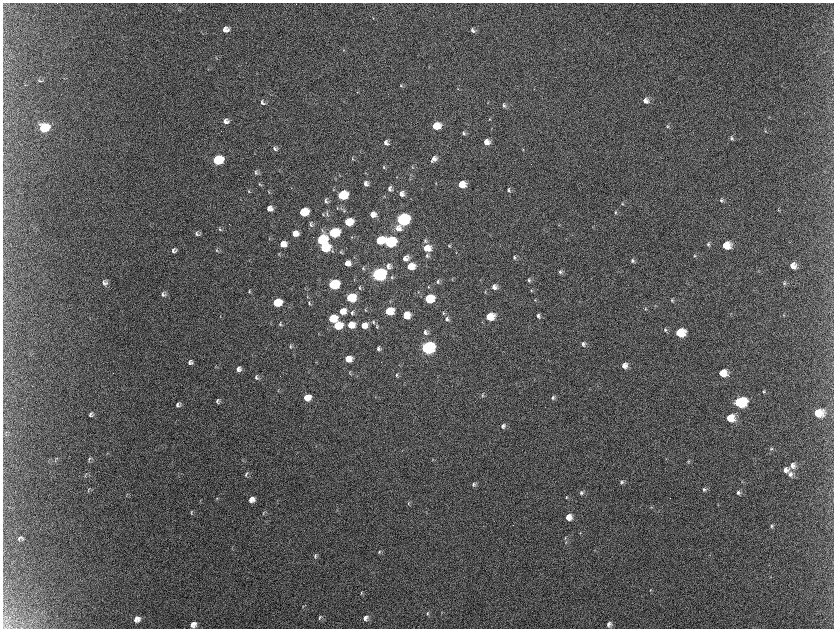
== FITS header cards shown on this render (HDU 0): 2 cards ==
NAXIS1  =                 1663 / length of data axis 1
NAXIS2  =                 1252 / length of data axis 2

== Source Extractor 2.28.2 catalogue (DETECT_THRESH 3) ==
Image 1663 x 1252 px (HDU 0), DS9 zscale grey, zoomed out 1/2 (1 PNG px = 2 x 2 image px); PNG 836 x 630 px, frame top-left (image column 2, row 1251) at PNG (3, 3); no overlay
Background 2220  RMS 34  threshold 103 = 3 sigma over >= 5 px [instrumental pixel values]
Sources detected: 220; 8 cannot appear on this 1/2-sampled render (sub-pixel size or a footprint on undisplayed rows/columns) and are not listed; the other 212 listed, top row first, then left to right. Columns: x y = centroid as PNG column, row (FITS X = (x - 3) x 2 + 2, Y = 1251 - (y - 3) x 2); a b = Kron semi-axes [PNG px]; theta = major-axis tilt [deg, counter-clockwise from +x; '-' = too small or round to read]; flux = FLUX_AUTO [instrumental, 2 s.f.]
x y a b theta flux
225 30 6 6 - 5.3e+04
472 30 6 4 -63 2.2e+04
343 50 4 3 - 5.3e+03
216 59 4 2 - 3.9e+03
40 80 8 4 -8 1.2e+04
401 85 5 3 - 8.8e+03
458 89 3 3 - 4.4e+03
357 92 3 3 - 5.2e+03
645 100 7 6 - 4.0e+04
262 102 7 4 -42 1.8e+04
488 103 3 2 - 3.1e+03
504 105 6 4 -60 1.5e+04
768 118 3 3 - 4.9e+03
489 119 4 3 - 6.0e+03
226 121 6 5 - 3.6e+04
436 126 6 5 - 1.7e+05
668 126 5 4 - 9.8e+03
44 128 7 6 - 4.7e+05
765 131 4 3 - 6.0e+03
464 133 6 4 -79 1.4e+04
732 138 6 4 -82 1.5e+04
486 142 6 5 - 5.5e+04
386 143 6 5 - 2.8e+04
275 148 7 5 -45 2.0e+04
523 150 4 3 - 6.5e+03
352 159 5 3 - 6.5e+03
434 159 6 5 - 3.7e+04
218 160 7 6 - 6.4e+05
431 161 3 2 - 4.8e+03
384 167 5 3 - 8.6e+03
412 167 6 3 -88 9.8e+03
256 172 7 5 -55 1.6e+04
365 173 3 2 - 3.5e+03
411 175 3 3 - 5.3e+03
397 177 3 3 - 4.8e+03
410 179 3 2 - 3.9e+03
260 184 7 4 -38 1.0e+04
366 184 5 5 - 3.0e+04
436 184 3 3 - 4.2e+03
461 184 6 5 - 1.3e+05
333 189 4 3 - 5.2e+03
390 189 6 5 - 2.2e+04
509 190 5 3 - 1.0e+04
249 191 5 3 - 6.2e+03
269 192 4 3 - 5.4e+03
402 194 6 5 - 3.5e+04
342 195 7 6 - 4.7e+05
721 200 6 4 -88 1.5e+04
326 201 6 5 - 1.9e+04
623 204 4 4 - 8.6e+03
269 208 6 5 - 5.2e+04
337 208 4 3 - 5.2e+03
778 210 4 3 - 5.4e+03
344 211 4 3 - 6.9e+03
303 212 7 5 12 3.4e+05
615 212 5 4 - 7.9e+03
327 213 8 3 89 1.1e+04
323 214 5 3 - 6.4e+03
373 214 5 5 - 6.1e+04
402 219 7 6 - 1.9e+06
348 222 6 5 - 2.6e+05
311 224 7 4 -75 1.6e+04
398 228 8 8 - 6.0e+04
220 229 7 4 -76 1.1e+04
322 230 5 3 - 7.6e+03
197 233 7 5 -52 1.7e+04
295 233 6 5 - 6.9e+04
334 233 7 6 - 7.3e+05
352 237 4 3 - 5.3e+03
269 238 4 3 - 4.8e+03
321 240 7 6 - 6.8e+05
380 240 6 5 - 2.6e+05
425 241 7 4 -80 1.5e+04
390 242 7 6 - 1.2e+06
283 244 6 5 - 9.3e+04
708 244 6 5 - 1.5e+04
726 245 7 6 - 1.6e+05
449 246 5 3 - 9.0e+03
324 248 7 6 - 4.6e+05
427 248 7 6 - 1.1e+05
174 250 6 5 - 2.2e+04
217 250 6 4 -75 9.3e+03
332 250 5 3 - 9.7e+03
341 252 5 3 - 7.8e+03
456 252 3 2 - 3.0e+03
427 255 7 4 89 1.7e+04
694 256 4 3 - 6.6e+03
514 257 6 4 -82 1.4e+04
405 258 6 5 - 4.3e+04
632 261 5 5 - 1.5e+04
347 263 5 5 - 6.7e+04
793 265 7 6 - 5.9e+04
388 266 6 6 - 3.3e+04
410 266 6 5 - 1.4e+05
363 268 5 3 - 7.8e+03
560 272 6 4 -80 1.4e+04
378 274 7 6 - 3.2e+06
392 277 5 4 - 1.0e+04
452 279 3 3 - 5.1e+03
529 280 4 3 - 1.1e+04
105 282 8 6 -39 2.7e+04
438 282 6 5 - 1.6e+04
784 283 5 4 - 1.1e+04
333 284 7 5 14 7.9e+05
428 287 4 3 - 5.8e+03
494 287 6 5 - 3.6e+04
359 288 5 3 - 7.3e+03
531 290 4 3 - 8.0e+03
249 291 5 2 - 6.4e+03
485 292 4 2 - 5.2e+03
163 294 6 6 - 2.1e+04
307 297 4 3 - 5.5e+03
350 298 7 6 - 3.1e+05
429 299 7 5 9 4.1e+05
535 300 4 3 - 5.3e+03
672 300 5 4 - 1.1e+04
277 303 6 5 - 3.1e+05
309 303 6 4 -77 1.1e+04
655 306 3 3 - 4.8e+03
645 309 5 3 - 8.5e+03
365 310 4 2 - 5.8e+03
342 311 6 5 - 9.9e+04
389 311 6 5 - 2.5e+05
352 313 6 6 - 2.0e+04
443 313 5 4 - 8.3e+03
406 315 6 5 - 1.2e+05
784 315 3 2 - 3.5e+03
490 316 7 5 7 2.0e+05
538 316 5 4 - 1.8e+04
220 317 5 2 - 3.9e+03
332 318 6 5 - 3.0e+05
447 319 7 5 -76 2.4e+04
373 322 5 3 - 8.9e+03
280 324 6 4 -81 9.6e+03
337 325 7 5 13 2.5e+05
351 325 6 5 - 1.2e+05
364 325 6 5 - 7.8e+04
377 327 6 4 89 9.1e+03
665 330 6 4 82 1.3e+04
425 332 6 6 - 2.6e+04
680 332 7 6 - 2.9e+05
583 344 6 4 88 2.1e+04
290 346 5 3 - 1.0e+04
427 347 7 6 - 2.7e+06
378 348 5 4 - 1.8e+04
348 359 6 5 - 1.1e+05
190 362 6 5 - 2.3e+04
624 365 6 6 - 4.8e+04
216 367 4 2 - 5.0e+03
238 369 6 5 - 3.2e+04
349 372 5 2 - 5.0e+03
723 373 7 6 - 1.3e+05
396 375 5 4 - 1.3e+04
256 377 6 5 - 1.5e+04
278 391 4 2 - 3.7e+03
763 391 5 4 - 1.2e+04
482 395 6 3 74 9.5e+03
307 397 6 5 - 1.3e+05
553 397 6 4 86 1.7e+04
218 401 6 5 - 1.8e+04
740 402 8 6 3 6.9e+05
178 404 6 5 - 2.1e+04
818 413 8 6 3 1.7e+05
91 414 5 5 - 1.5e+04
730 418 7 6 - 1.6e+05
503 426 6 5 - 2.3e+04
6 432 4 2 - 3.9e+03
771 449 5 4 - 1.1e+04
56 459 6 3 41 8.5e+03
89 459 9 4 62 1.3e+04
243 459 5 2 - 3.9e+03
433 459 3 3 - 4.1e+03
688 461 4 4 - 9.0e+03
793 465 8 6 -87 4.0e+04
786 470 7 6 - 3.9e+04
246 474 8 4 68 1.3e+04
790 474 7 6 - 3.3e+04
85 475 8 2 67 7.0e+03
622 482 6 4 72 1.5e+04
473 484 6 4 66 1.6e+04
704 489 5 4 - 1.4e+04
88 490 8 3 67 8.2e+03
738 492 6 6 - 1.9e+04
581 493 6 4 80 1.5e+04
127 494 5 2 - 4.9e+03
566 497 5 3 - 6.0e+03
217 499 5 3 - 7.7e+03
251 499 6 5 - 5.0e+04
408 503 4 3 - 7.7e+03
651 507 4 3 - 6.1e+03
191 512 7 3 74 9.6e+03
263 513 6 3 74 7.2e+03
568 517 6 6 - 6.8e+04
772 526 5 4 - 1.2e+04
580 533 3 3 - 5.0e+03
20 538 5 5 - 1.8e+04
565 538 5 3 - 7.8e+03
565 542 6 3 72 8.5e+03
595 550 3 2 - 3.3e+03
379 552 6 3 61 9.4e+03
315 556 6 3 77 1.1e+04
770 577 3 3 - 4.2e+03
650 590 3 2 - 3.6e+03
361 593 5 3 - 6.9e+03
303 606 4 3 - 5.5e+03
427 613 6 4 65 1.1e+04
442 613 4 2 - 3.9e+03
320 617 7 3 55 1.2e+04
365 618 6 5 - 3.5e+04
137 619 6 5 - 5.2e+04
193 624 6 5 - 4.8e+04
609 624 6 5 - 2.8e+04
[8 sub-pixel or undisplayed-footprint detections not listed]